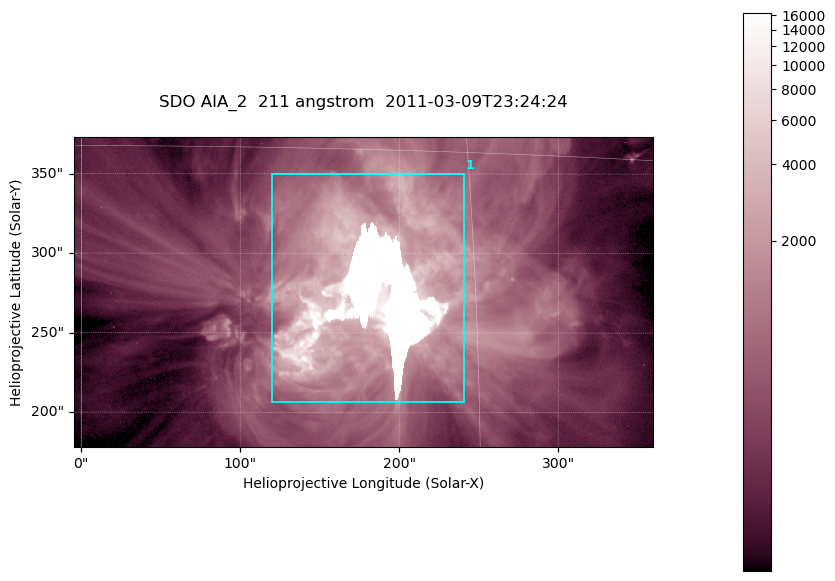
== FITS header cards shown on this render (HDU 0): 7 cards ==
TELESCOP= 'SDO     '           /
INSTRUME= 'AIA_2   '           /
WAVELNTH=                  211 /
WAVEUNIT= 'angstrom'           /
DATE-OBS= '2011-03-09T23:24:24.62' /
CTYPE1  = 'HPLN-TAN'           /
CTYPE2  = 'HPLT-TAN'           /

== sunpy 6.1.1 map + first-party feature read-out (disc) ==
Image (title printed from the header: SDO AIA_2  211 angstrom  2011-03-09T23:24:24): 606 x 324 px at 0.601 arcsec/px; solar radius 967 arcsec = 1609 px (partial field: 2.4% of the solar disc is inside the frame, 100% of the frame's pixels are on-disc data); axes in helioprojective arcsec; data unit not stated in the header (colour bar unlabelled)
Pointing: header CRPIX1/2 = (2040.79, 2040.71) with CRVAL1/2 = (0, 0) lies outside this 606 x 324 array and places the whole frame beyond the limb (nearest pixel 1.39 R_sun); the SolarSoft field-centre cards XCEN/YCEN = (177.3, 275.7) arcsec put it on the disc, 1861 arcsec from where CRPIX/CRVAL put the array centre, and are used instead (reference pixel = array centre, CRVAL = XCEN/YCEN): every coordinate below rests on XCEN/YCEN
Orientation: roll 0.0564 deg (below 1 deg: not rotated)
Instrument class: DISC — disc imager (sunpy class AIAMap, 211 A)
Bright regions (active regions / flare kernels): reference = the on-disc median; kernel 5 px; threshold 5 sigma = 2131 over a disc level ~508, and >= 1.15x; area >= 196 px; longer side >= 4 px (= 2.4 arcsec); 1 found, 1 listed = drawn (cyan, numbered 1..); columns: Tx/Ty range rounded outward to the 2 arcsec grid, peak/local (2 s.f.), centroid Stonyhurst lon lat
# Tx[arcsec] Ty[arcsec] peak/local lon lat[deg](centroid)
1 120..242 206..350 32 +11 +9